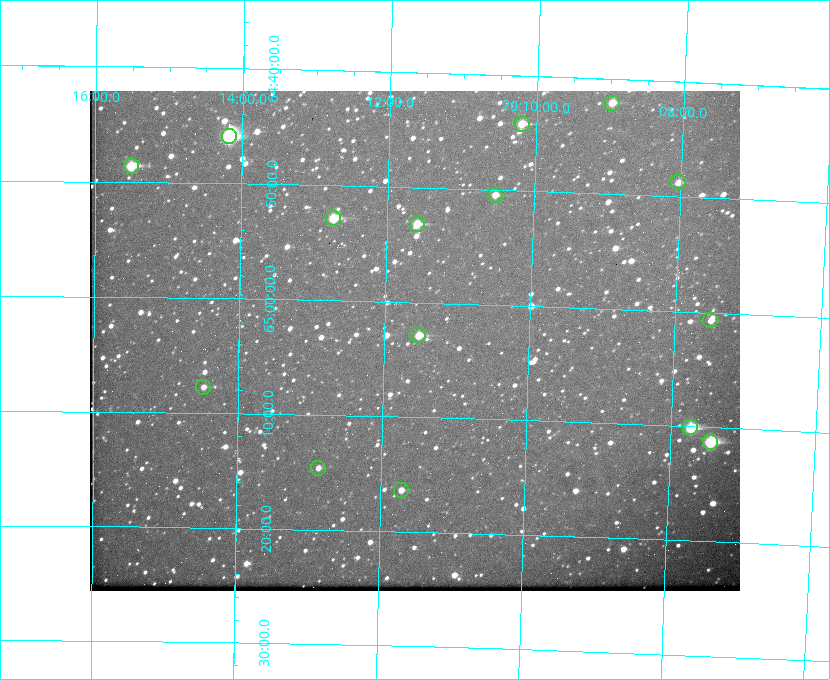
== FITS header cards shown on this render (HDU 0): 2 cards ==
NAXIS1  =                  650
NAXIS2  =                  500

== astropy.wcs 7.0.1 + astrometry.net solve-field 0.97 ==
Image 650 x 500 px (HDU 0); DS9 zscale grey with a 90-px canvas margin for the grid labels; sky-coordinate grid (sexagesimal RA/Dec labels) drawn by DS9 from the SOLVED WCS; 15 Tycho-2 reference stars matched to detected sources circled (green)
Header WCS: none
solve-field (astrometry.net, Tycho-2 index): SOLVED blind (the file carries no WCS)
Solved WCS: RA---TAN-SIP/DEC--TAN-SIP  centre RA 20:11:35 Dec +65:03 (302.89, +65.06 deg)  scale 5.23 arcsec/px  FOV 56.7' x 43.6'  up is +178 deg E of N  parity flipped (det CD > 0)
(file carries no celestial WCS; the grid is the blind solution)
Tycho-2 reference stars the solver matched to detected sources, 15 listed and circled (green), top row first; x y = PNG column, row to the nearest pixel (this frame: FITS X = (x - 94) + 1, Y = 500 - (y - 91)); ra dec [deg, ICRS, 3 dp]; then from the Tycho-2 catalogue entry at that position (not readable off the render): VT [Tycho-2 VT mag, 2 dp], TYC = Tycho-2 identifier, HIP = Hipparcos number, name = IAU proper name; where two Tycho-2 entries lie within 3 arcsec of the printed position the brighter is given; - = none
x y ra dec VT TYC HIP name
616 103 302.245 +64.701 10.15 4240-635-1 - -
526 124 302.549 +64.736 9.65 4240-950-1 - -
233 136 303.544 +64.765 7.36 4240-620-1 99731 -
135 166 303.878 +64.810 8.93 4240-794-1 - -
682 182 302.008 +64.813 10.38 4240-809-1 - -
499 195 302.633 +64.841 10.69 4240-985-1 - -
337 218 303.184 +64.880 9.02 4240-488-1 - -
421 224 302.897 +64.886 9.40 4240-717-1 - -
714 320 301.878 +65.011 10.80 4240-59-1 - -
422 335 302.882 +65.048 10.25 4240-98-1 - -
207 387 303.620 +65.129 11.18 4240-34-1 - -
694 427 301.932 +65.168 8.01 4240-866-1 99147 -
714 442 301.862 +65.188 7.70 4240-604-1 99125 -
322 468 303.217 +65.244 11.17 4240-236-1 - -
405 490 302.928 +65.273 10.74 4240-760-1 - -